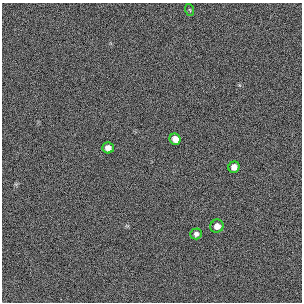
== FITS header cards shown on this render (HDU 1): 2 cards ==
NAXIS1  =                  300 / length of original image axis
NAXIS2  =                  300 / length of original image axis

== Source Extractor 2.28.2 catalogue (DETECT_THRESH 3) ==
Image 300 x 300 px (HDU 1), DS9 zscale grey, 1 PNG px = 1 image px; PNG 304 x 304 px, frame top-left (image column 1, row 300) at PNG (2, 3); each listed source drawn as its Kron ellipse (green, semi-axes under 4 px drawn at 4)
Background 384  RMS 67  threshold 202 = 3 sigma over >= 5 px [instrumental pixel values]
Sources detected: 6; all 6 listed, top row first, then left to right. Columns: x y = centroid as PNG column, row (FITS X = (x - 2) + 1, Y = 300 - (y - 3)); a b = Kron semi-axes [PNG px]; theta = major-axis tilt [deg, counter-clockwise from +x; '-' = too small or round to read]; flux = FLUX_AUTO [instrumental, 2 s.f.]
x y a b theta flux
190 10 6 3 -71 4600
175 139 6 5 - 32000
108 148 6 5 - 27000
234 167 6 5 - 26000
217 226 7 6 - 25000
196 234 6 5 - 12000